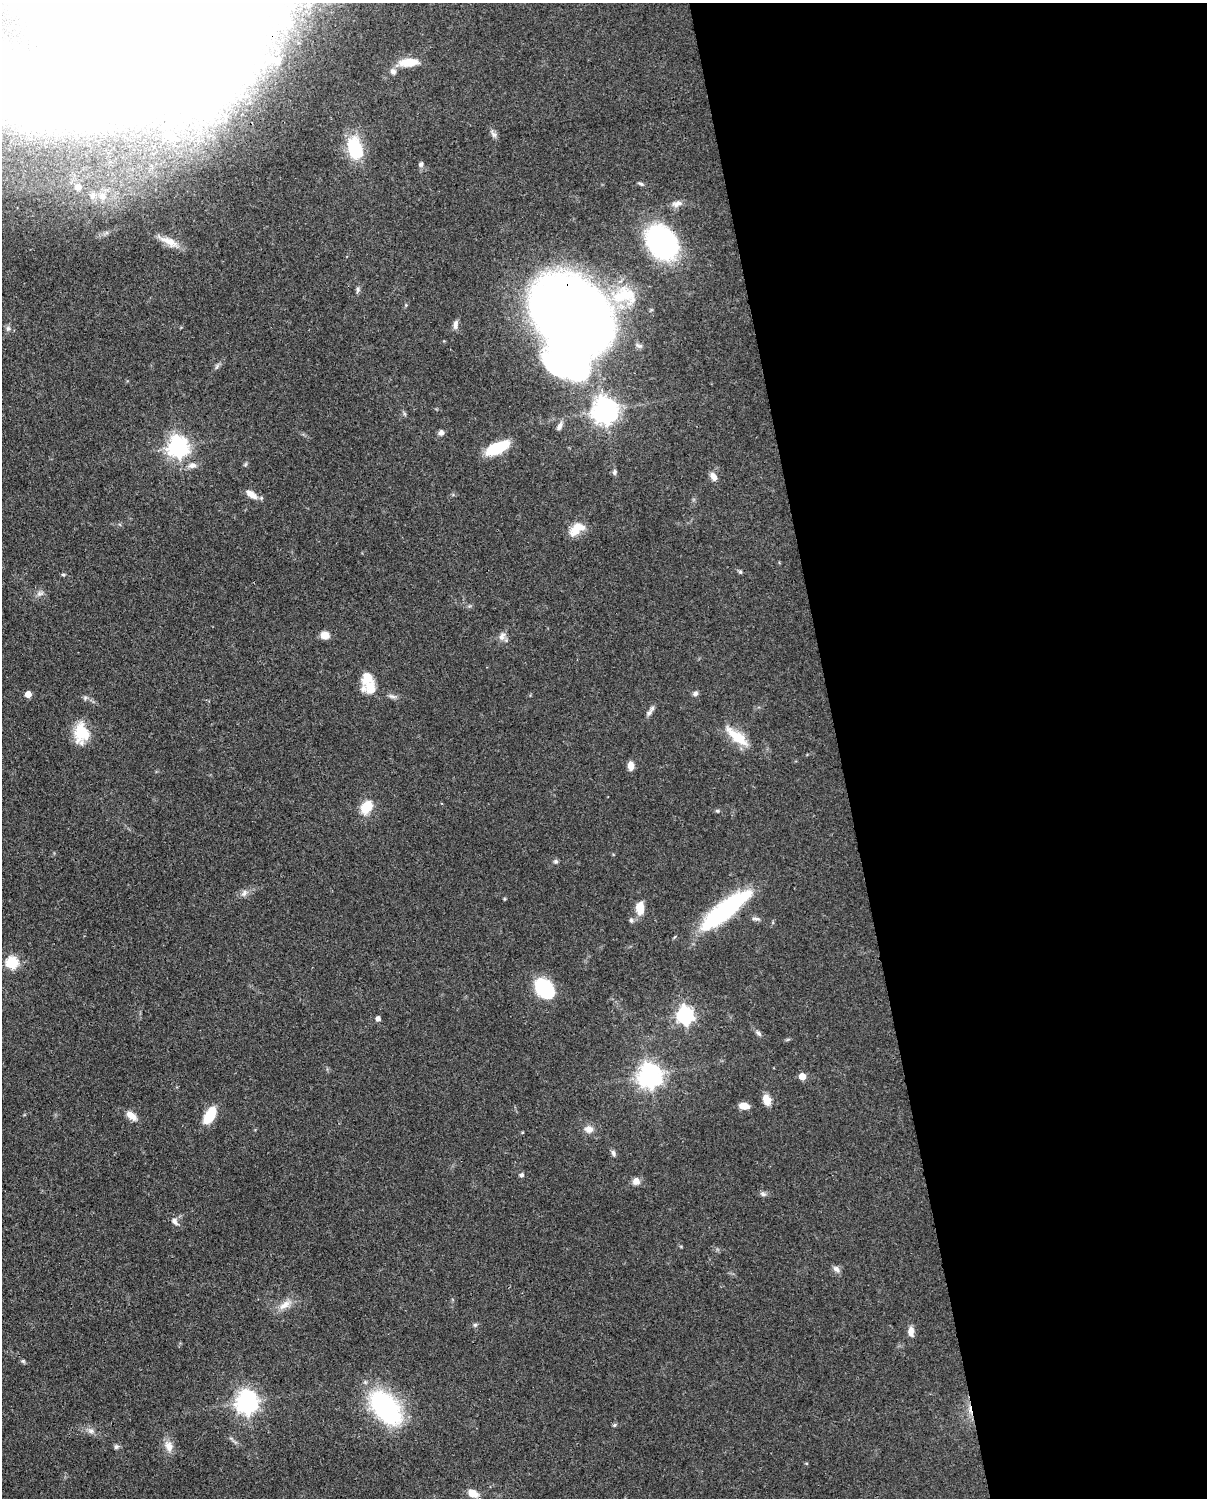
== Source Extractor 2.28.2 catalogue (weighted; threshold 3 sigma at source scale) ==
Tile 8 of 4 x 3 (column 4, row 2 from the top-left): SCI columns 3705-4909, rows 1760-3255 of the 4999 x 4902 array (HDU 1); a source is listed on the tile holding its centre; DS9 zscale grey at full resolution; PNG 1209 x 1500 px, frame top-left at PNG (2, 3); no overlay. Shown black and unused: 31% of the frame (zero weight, under 3 of 4 exposures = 7% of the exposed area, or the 3 px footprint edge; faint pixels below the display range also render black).
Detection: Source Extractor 2.28.2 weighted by HDU 2 'WHT'; one run over the whole footprint, this tile lists its part. Background 0.087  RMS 0.0039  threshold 0.0175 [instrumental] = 3 sigma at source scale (4.5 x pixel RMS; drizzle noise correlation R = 1.50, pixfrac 1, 0.05/0.05 arcsec/px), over >= 5 px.
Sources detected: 107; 21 inside a brighter object's white glare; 1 cosmic-ray / hot-pixel residue — not listed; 3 inside a brighter listed object's ellipse — not listed separately; the other 82 listed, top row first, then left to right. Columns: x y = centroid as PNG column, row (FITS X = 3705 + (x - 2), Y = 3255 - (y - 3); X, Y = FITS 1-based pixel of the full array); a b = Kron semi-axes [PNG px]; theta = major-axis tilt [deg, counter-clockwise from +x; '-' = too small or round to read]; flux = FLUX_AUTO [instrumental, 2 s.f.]
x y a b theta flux
278 62 8 5 49 0.86
409 62 23 9 4 6.6
393 72 9 8 - 1.5
67 109 83 49 -3 89
493 134 12 6 -57 1.5
172 138 9 6 1 1.5
355 149 19 11 -70 26
421 164 7 6 - 1
641 184 9 4 -24 0.81
78 187 8 8 - 3.9
103 196 11 9 -29 4
677 204 15 8 15 2.3
169 241 28 9 -23 5.2
662 242 32 24 -55 72
358 289 7 5 -87 0.87
624 295 35 23 10 18
406 305 4 4 - 0.41
571 313 57 41 -36 700
455 324 12 6 83 1.7
8 328 8 6 75 1.1
605 410 8 8 - 420
559 426 12 6 63 1.6
441 433 7 6 - 1.4
178 447 8 7 - 230
497 448 22 10 24 18
246 464 6 4 70 0.56
192 465 11 7 8 2.1
614 472 6 6 - 0.9
713 477 12 7 -61 2.2
251 494 16 7 -36 3.6
576 529 22 12 37 6.5
740 572 6 5 - 0.63
63 575 6 4 -1 0.5
39 594 9 6 6 1.3
325 635 9 8 - 3.4
502 636 13 8 69 2
371 688 18 14 -77 5.8
695 693 7 6 - 1.2
28 694 5 4 - 4.8
392 696 11 5 -17 1.2
649 713 12 6 53 1.5
81 733 24 16 89 10
737 737 33 11 -40 11
631 766 9 6 -87 3.1
367 807 15 11 56 8.3
717 811 6 5 - 0.62
556 861 7 6 - 0.76
244 893 11 7 59 1.6
640 908 16 9 -86 5.5
725 910 57 15 38 54
756 919 12 4 -3 1.1
631 920 6 5 - 0.83
12 962 6 6 - 40
545 988 20 18 -38 21
685 1015 7 7 - 140
378 1019 5 4 - 1.7
759 1033 10 5 -48 1.1
650 1076 8 8 - 350
802 1076 5 5 - 4.6
767 1100 13 9 -70 3.7
744 1106 11 6 -9 3.5
131 1116 16 8 -39 3.4
209 1116 15 8 59 15
589 1129 12 10 -9 2.8
522 1132 4 3 - 0.34
613 1153 9 5 -62 1
521 1175 6 5 - 0.85
636 1181 8 8 - 2.5
763 1194 9 6 -11 1.1
175 1221 12 7 -51 1.9
837 1269 11 7 -40 1.7
285 1305 19 9 34 4.2
475 1325 6 6 - 0.74
911 1331 12 7 -88 2.7
23 1361 6 4 -43 0.6
246 1402 8 7 - 280
386 1408 46 26 -50 47
614 1425 5 5 - 0.56
91 1431 9 8 - 1.7
169 1446 16 10 -68 3.6
116 1447 6 6 - 0.96
473 1494 12 8 -27 4
Overlapping masked pixels (flux is a lower limit): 1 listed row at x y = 571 313